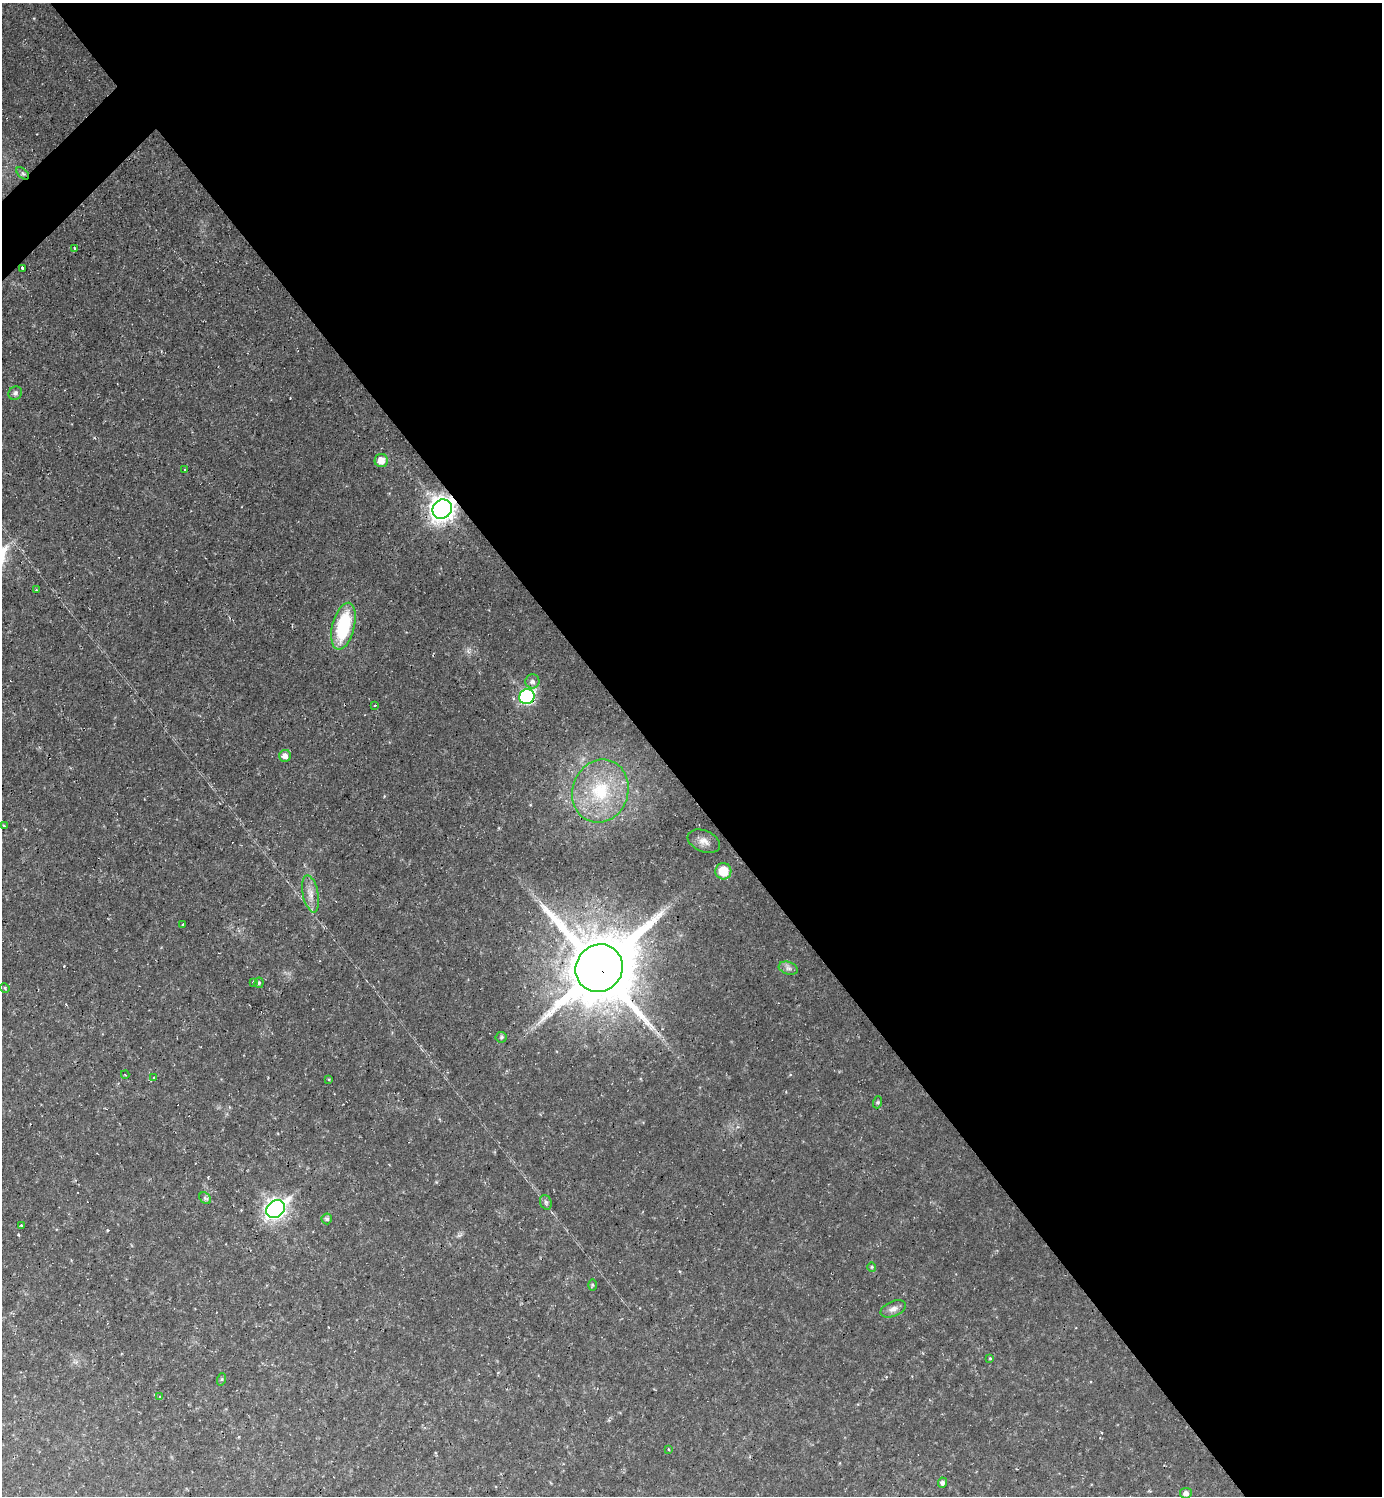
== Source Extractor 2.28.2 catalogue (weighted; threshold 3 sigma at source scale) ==
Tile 8 of 4 x 4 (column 4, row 2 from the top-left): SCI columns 4295-5674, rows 2987-4480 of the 5971 x 5973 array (HDU 1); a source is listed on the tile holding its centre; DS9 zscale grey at full resolution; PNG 1384 x 1498 px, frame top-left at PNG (2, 3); each listed source drawn as its Kron ellipse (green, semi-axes under 4 px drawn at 4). Shown black and unused: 53% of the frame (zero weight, under 2 of 3 exposures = <1% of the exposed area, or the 3 px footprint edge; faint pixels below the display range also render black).
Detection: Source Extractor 2.28.2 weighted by HDU 2 'WHT'; one run over the whole footprint, this tile lists its part. Background 0.04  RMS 0.0078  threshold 0.0352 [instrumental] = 3 sigma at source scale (4.5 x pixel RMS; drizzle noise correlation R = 1.50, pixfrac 1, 0.05/0.05 arcsec/px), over >= 5 px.
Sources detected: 51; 1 inside a brighter object's white glare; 7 cosmic-ray / hot-pixel residue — neither listed nor drawn; the other 43 listed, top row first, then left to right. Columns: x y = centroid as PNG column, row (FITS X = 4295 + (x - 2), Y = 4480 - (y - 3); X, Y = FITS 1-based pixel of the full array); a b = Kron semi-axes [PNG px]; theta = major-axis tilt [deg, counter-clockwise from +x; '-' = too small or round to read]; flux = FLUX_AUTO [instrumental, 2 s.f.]
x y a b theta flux
23 173 7 4 -43 1.6
74 248 3 3 - 1.6
22 268 3 3 - 2.3
15 393 7 6 - 2.3
381 460 6 6 - 9.1
185 470 3 3 - 2.1
442 509 10 9 - 600
36 590 3 2 - 0.58
343 626 24 11 76 50
532 681 7 7 - 2.9
527 697 8 7 - 97
375 705 3 3 - 2.9
285 756 6 6 - 4.5
600 791 32 28 70 51
4 826 4 3 - 0.83
704 841 17 10 -22 6
723 871 8 8 - 17
311 894 19 7 -78 7.1
183 925 3 3 - 2.9
599 968 24 23 - 7100
788 968 10 6 -18 2.8
253 982 3 3 - 5.9
259 983 5 4 - 1.2
5 988 5 4 - 0.9
501 1037 5 5 - 1.2
125 1075 4 3 - 0.7
154 1078 3 3 - 2.2
329 1079 3 3 - 1.5
878 1102 6 4 71 1.1
205 1198 6 5 - 1.7
546 1202 7 5 -69 1.8
276 1209 10 8 42 330
327 1219 5 5 - 1.8
21 1225 3 3 - 3.6
872 1267 4 4 - 0.93
592 1285 6 4 -90 0.83
893 1309 13 7 22 4.5
990 1358 4 4 - 0.73
222 1379 6 4 72 0.91
159 1396 3 2 - 0.89
668 1449 3 2 - 0.72
943 1483 5 4 - 2.2
1186 1493 6 5 - 3.2
Overlapping masked pixels (flux is a lower limit): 2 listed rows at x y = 442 509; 599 968